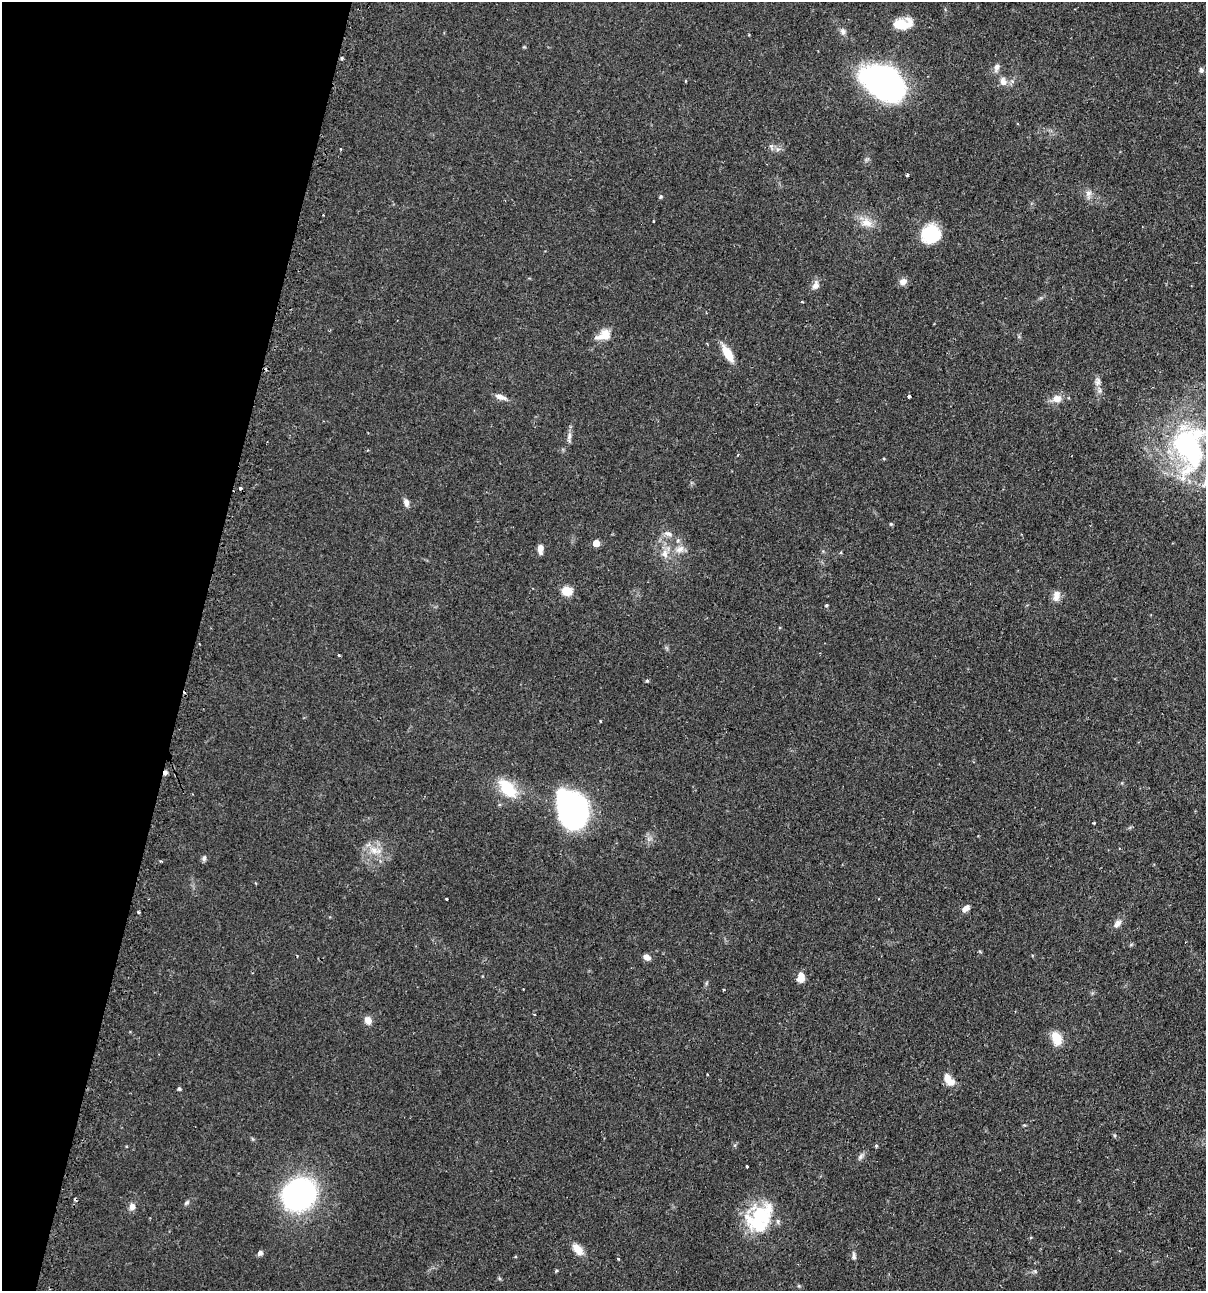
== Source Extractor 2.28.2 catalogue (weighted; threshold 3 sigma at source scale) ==
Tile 9 of 4 x 4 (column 1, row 3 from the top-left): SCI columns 154-1357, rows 1325-2613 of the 5247 x 5227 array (HDU 1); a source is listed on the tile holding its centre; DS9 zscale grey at full resolution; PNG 1208 x 1293 px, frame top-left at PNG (2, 2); no overlay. Shown black and unused: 16% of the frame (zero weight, under 2 of 3 exposures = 4% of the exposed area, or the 3 px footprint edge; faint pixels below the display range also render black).
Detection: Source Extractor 2.28.2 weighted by HDU 2 'WHT'; one run over the whole footprint, this tile lists its part. Background 0.0889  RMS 0.0054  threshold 0.0242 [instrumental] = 3 sigma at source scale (4.5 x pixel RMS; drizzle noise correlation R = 1.50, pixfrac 1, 0.05/0.05 arcsec/px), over >= 5 px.
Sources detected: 84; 1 inside a brighter object's white glare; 6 cosmic-ray / hot-pixel residue — not listed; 4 inside a brighter listed object's ellipse — not listed separately; the other 73 listed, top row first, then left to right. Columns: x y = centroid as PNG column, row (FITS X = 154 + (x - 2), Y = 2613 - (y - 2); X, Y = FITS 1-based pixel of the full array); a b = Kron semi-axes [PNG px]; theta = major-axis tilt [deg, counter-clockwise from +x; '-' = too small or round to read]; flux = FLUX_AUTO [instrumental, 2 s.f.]
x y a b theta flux
902 24 21 11 8 12
843 32 9 7 -72 2.2
342 58 3 3 - 0.73
996 67 12 6 72 2.1
1201 70 7 5 -75 1.3
685 81 4 3 - 0.42
1003 81 10 7 -80 3.1
883 83 41 26 -32 140
341 149 3 3 - 0.49
778 149 6 6 - 1.5
907 175 3 3 - 1.9
1088 193 9 7 34 2.3
661 197 5 4 - 0.74
323 215 2 2 - 0.4
653 221 3 2 - 0.61
867 223 17 11 -17 6.3
931 234 20 18 27 21
903 281 10 8 12 2.9
815 285 11 8 67 3.1
802 302 3 3 - 0.65
604 335 19 11 21 6.8
728 353 19 8 -60 9.8
1098 381 11 8 80 2.4
909 396 3 3 - 1.6
500 397 13 7 -16 2.9
1057 399 12 9 8 4.7
569 437 15 5 81 2.4
1189 448 57 34 -87 110
738 454 4 3 - 0.51
406 502 11 6 -79 2.3
891 524 5 4 - 0.66
668 534 12 7 -17 2.5
596 543 5 5 - 8.6
540 549 10 6 -87 3.5
680 549 14 8 32 4
841 552 5 3 - 0.5
665 554 12 9 -84 4
567 591 11 9 -14 7.1
1056 596 15 9 83 3.6
826 605 4 3 - 0.64
339 655 3 3 - 0.57
647 681 5 4 - 0.73
600 721 3 2 - 0.41
507 788 27 14 -48 17
573 810 31 21 -67 150
1094 823 4 3 - 0.48
374 850 14 8 -22 5.5
204 858 7 5 72 1.3
446 899 2 2 - 0.46
966 908 9 6 37 3.1
139 912 3 3 - 2.4
1117 923 13 7 48 2.7
647 957 8 6 -28 2.8
801 977 9 6 85 6.7
723 990 3 2 - 0.62
534 1014 3 2 - 0.45
368 1020 11 8 -64 3.3
1056 1038 17 11 -72 8.2
949 1080 17 9 -51 5.6
179 1089 4 4 - 1
735 1145 6 4 72 0.73
876 1146 5 4 - 0.67
860 1156 10 6 46 1.6
747 1167 3 3 - 2.9
299 1195 27 23 34 150
187 1203 7 5 41 1.1
132 1207 8 7 - 2.9
758 1217 44 25 37 32
578 1249 15 9 -49 6
260 1253 6 6 - 1.7
854 1256 10 5 -86 1.5
618 1259 4 3 - 0.49
556 1271 4 3 - 0.62
Overlapping masked pixels (flux is a lower limit): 1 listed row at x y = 342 58